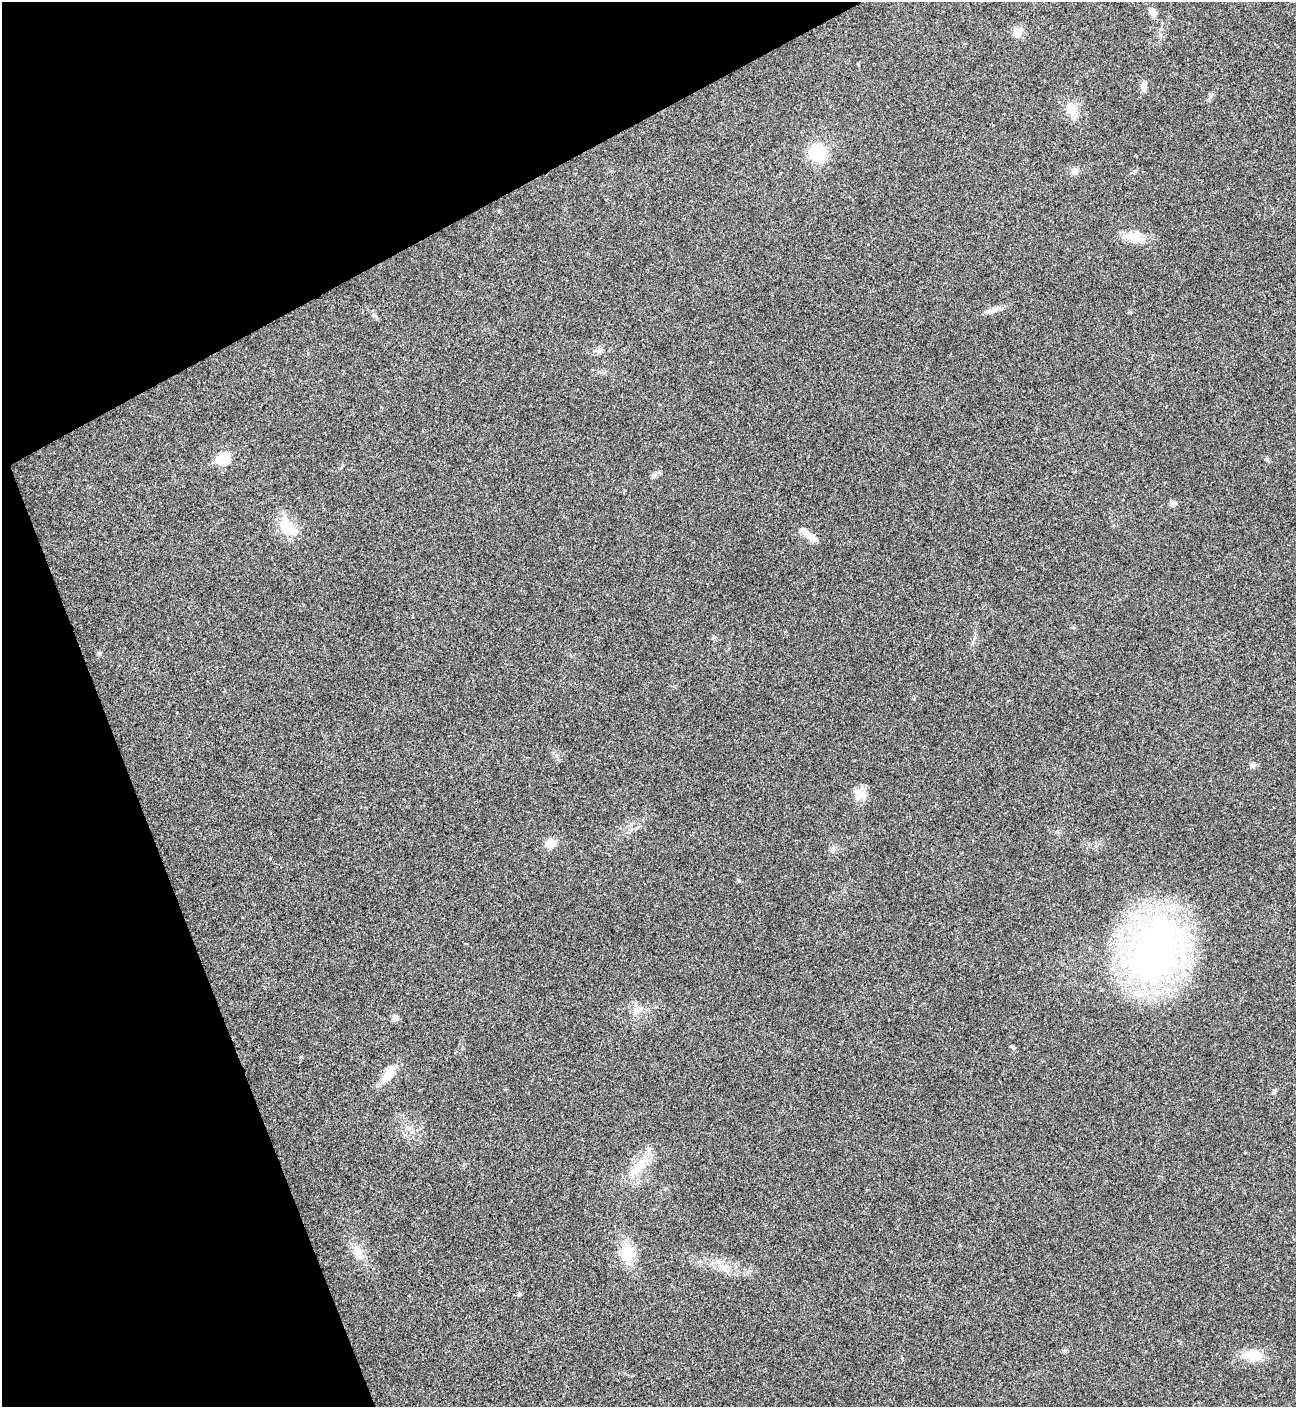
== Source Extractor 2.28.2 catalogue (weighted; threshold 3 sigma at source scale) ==
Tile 5 of 4 x 4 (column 1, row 2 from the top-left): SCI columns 288-1581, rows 2813-4217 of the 5618 x 5629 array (HDU 1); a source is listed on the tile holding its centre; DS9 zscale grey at full resolution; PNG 1298 x 1409 px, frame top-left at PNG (2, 2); no overlay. Shown black and unused: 21% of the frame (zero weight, under 3 of 4 exposures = <1% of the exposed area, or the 3 px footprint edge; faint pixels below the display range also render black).
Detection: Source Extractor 2.28.2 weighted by HDU 2 'WHT'; one run over the whole footprint, this tile lists its part. Background 0.021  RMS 0.0041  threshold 0.0186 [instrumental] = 3 sigma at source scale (4.5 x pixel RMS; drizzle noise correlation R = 1.50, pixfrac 1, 0.05/0.05 arcsec/px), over >= 5 px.
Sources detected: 34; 1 inside a brighter listed object's ellipse — not listed separately; the other 33 listed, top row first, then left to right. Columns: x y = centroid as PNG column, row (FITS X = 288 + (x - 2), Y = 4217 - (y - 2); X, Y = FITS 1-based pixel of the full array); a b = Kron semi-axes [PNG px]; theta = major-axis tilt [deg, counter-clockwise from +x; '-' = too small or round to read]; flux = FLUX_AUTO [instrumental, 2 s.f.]
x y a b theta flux
1153 12 11 8 -49 2.3
1017 32 10 9 - 4.8
1143 87 13 7 -79 2
1071 109 17 13 -57 5.6
818 153 17 14 -38 18
1074 171 9 9 - 1.9
1135 237 29 14 -12 7.1
995 309 17 7 19 2.5
599 351 8 7 - 1.4
223 458 7 6 - 30
1267 459 7 4 -45 0.67
654 475 7 5 45 0.99
1173 504 7 6 - 1.7
287 527 29 17 -52 11
809 536 24 8 -31 4
714 637 5 5 - 0.63
99 653 6 4 0 0.54
1252 765 8 7 - 1.2
862 795 20 10 37 3.7
550 843 6 5 - 14
833 848 8 3 71 0.79
1154 950 56 38 64 220
636 1011 12 8 78 2.6
395 1018 8 7 - 1.5
1012 1047 8 5 -53 0.8
389 1074 23 11 53 6.8
1274 1091 7 4 89 0.65
638 1168 36 12 48 10
358 1252 19 11 -68 5.4
627 1253 20 16 81 10
723 1267 13 7 -18 3.1
519 1294 6 4 45 0.58
1253 1355 21 12 -6 8.9
Unlisted compact peaks at least as high as the median listed source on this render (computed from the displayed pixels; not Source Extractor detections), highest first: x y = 738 880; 1065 1351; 1135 171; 556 756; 1130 312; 1211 95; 499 211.